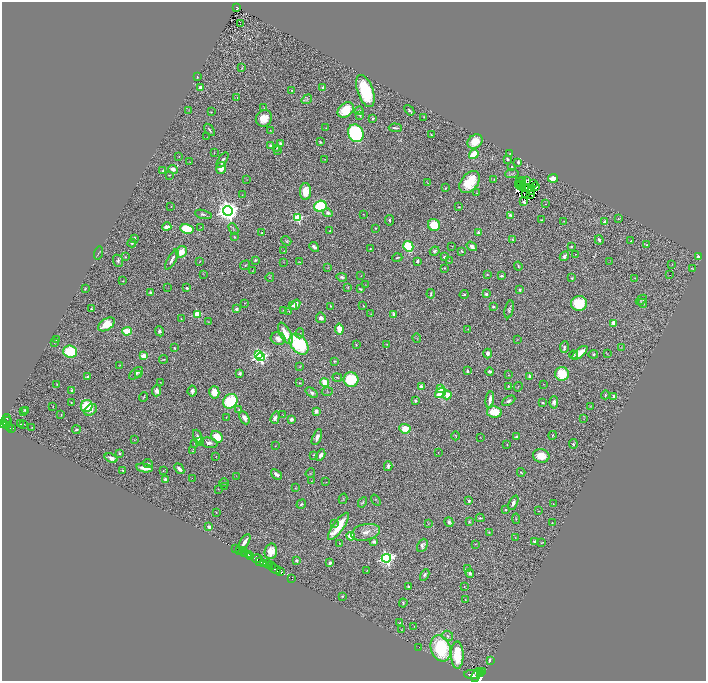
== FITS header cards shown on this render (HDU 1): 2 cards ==
NAXIS1  =                 1408
NAXIS2  =                 1357

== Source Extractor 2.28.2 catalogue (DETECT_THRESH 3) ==
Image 1408 x 1357 px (HDU 1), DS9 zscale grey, zoomed out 1/2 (1 PNG px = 2 x 2 image px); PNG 708 x 683 px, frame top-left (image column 1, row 1357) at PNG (2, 2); each listed source drawn as its Kron ellipse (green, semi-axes under 4 px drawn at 4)
Background 0.484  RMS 0.032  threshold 0.0954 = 3 sigma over >= 5 px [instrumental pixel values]
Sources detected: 454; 70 cannot appear on this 1/2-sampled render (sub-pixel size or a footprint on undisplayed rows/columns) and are neither listed nor drawn; the other 384 listed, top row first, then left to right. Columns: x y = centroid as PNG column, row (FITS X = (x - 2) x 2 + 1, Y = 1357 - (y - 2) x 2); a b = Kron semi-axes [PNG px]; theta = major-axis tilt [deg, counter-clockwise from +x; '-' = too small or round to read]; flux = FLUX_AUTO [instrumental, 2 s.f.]
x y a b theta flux
237 7 3 2 - 110
240 24 2 1 - 29
242 68 4 3 - 4.7
197 77 2 2 - 4.6
201 87 3 3 - 32
323 87 3 2 - 14
291 90 2 2 - 3.6
365 91 17 8 -71 420
237 98 2 2 - 12
307 99 6 3 34 12
264 108 3 3 - 3.2
189 110 2 2 - 2.4
346 110 9 6 40 190
409 110 6 2 -50 10
359 111 4 3 - 11
211 112 3 2 - 2.6
360 115 3 3 - 12
424 117 3 2 - 4.4
264 118 8 7 - 95
373 118 2 2 - 20
326 128 2 2 - 1.9
395 128 6 2 -2 13
210 130 7 2 -55 11
270 130 2 2 - 2.8
356 133 9 7 -65 780
431 134 2 2 - 4.1
207 137 2 2 - 1.9
320 142 2 2 - 8
475 142 8 6 39 120
280 143 3 2 - 9.8
270 146 3 3 - 11
277 148 3 2 - 4.6
277 151 4 2 - 6.5
214 152 3 1 - 2.4
510 153 3 2 - 3.6
474 154 5 4 - 150
179 156 2 2 - 2.1
325 159 3 2 - 2
508 159 3 3 - 12
223 160 9 3 59 16
189 162 2 1 - 2.4
518 162 3 2 - 14
512 167 3 3 - 7.2
221 168 6 4 73 80
173 169 5 4 - 27
163 171 3 2 - 9.3
512 173 7 3 5 9.3
169 175 3 2 - 4.6
553 178 5 3 - 94
494 179 3 2 - 3.1
247 180 2 1 - 1.6
526 180 2 1 - 3.2
519 181 2 1 - 8.3
522 181 4 1 - 7.1
470 182 12 8 52 200
427 183 4 2 - 3.1
519 184 2 1 - 3.1
534 184 3 2 - 8.2
521 186 2 1 - 3.1
535 187 2 1 - 0.3
445 188 3 2 - 4.9
523 188 2 1 - 7
525 188 2 1 - 2.2
532 188 2 1 - 1.8
531 191 3 1 - 3.8
306 192 8 5 89 100
477 193 3 2 - 4
526 194 2 1 - 1.2
531 194 3 1 - 3.2
242 195 2 2 - 2.1
524 202 3 3 - 11
545 204 2 2 - 2.1
171 206 2 2 - 2.2
320 206 6 5 - 350
459 207 2 2 - 6.3
228 211 5 5 - 5800
328 213 5 3 - 23
203 214 8 4 -16 15
363 214 3 2 - 2.7
510 215 4 3 - 13
298 218 3 3 - 520
618 219 4 2 - 2.4
390 220 5 2 - 9.8
542 220 3 2 - 6.5
564 221 3 2 - 3.8
605 222 3 3 - 19
434 225 6 6 - 160
167 227 4 3 - 49
201 227 3 2 - 2.8
375 228 2 2 - 4.5
187 229 7 4 -11 230
233 229 6 3 -61 6.4
330 231 3 3 - 5.6
478 232 4 2 - 12
262 233 2 2 - 7.9
235 237 3 2 - 4.4
134 238 4 3 - 12
512 240 4 3 - 5.8
599 240 5 3 - 18
286 241 5 3 - 6.2
631 241 2 2 - 9.4
132 243 4 3 - 11
647 245 3 2 - 4.6
408 246 5 5 - 350
452 246 2 1 - 1.9
472 246 6 4 -35 23
571 246 3 3 - 6.1
314 247 5 3 - 20
370 248 4 2 - 4.8
284 251 3 2 - 5.1
435 251 5 4 - 18
462 251 4 3 - 8.9
181 252 6 5 - 84
98 253 6 2 73 6
575 254 2 1 - 1.9
564 256 5 3 - 23
698 256 3 2 - 36
125 257 4 3 - 4.3
444 257 3 3 - 13
397 258 5 2 - 6.8
172 259 11 3 61 25
255 260 4 3 - 7.1
118 261 6 5 - 13
418 261 4 3 - 12
449 261 2 1 - 2
200 262 2 1 - 3.2
284 262 3 2 - 2.5
300 262 2 2 - 2.8
609 262 3 2 - 2.4
672 264 2 1 - 2.4
245 265 5 3 - 5.3
518 266 4 2 - 5.9
327 268 3 2 - 3
444 268 3 2 - 5.2
692 269 3 2 - 3.7
253 271 2 1 - 1.8
204 274 2 1 - 1.7
487 274 3 3 - 4.9
670 275 2 1 - 22
361 276 2 1 - 1.4
502 276 3 3 - 11
270 277 4 3 - 6.2
342 277 5 3 - 14
572 278 3 2 - 6.7
635 278 3 2 - 2.8
123 281 3 1 - 3.1
365 285 2 2 - 2.2
348 287 4 2 - 3.9
168 288 3 2 - 1.9
187 288 3 3 - 14
85 289 4 2 - 5.7
360 289 4 2 - 6.9
520 290 3 2 - 8.4
150 293 3 3 - 12
431 294 4 2 - 7.7
464 294 4 3 - 6.2
486 294 3 3 - 20
641 300 6 3 41 6.2
245 303 3 2 - 3
579 303 8 7 - 260
643 303 5 2 - 9.4
295 305 6 4 54 41
363 305 2 1 - 2
292 306 2 2 - 11
331 306 3 2 - 4
493 307 2 2 - 12
92 309 3 3 - 8.3
236 309 2 2 - 46
509 309 9 4 77 14
283 310 3 2 - 3.5
289 311 3 2 - 3.2
197 314 3 3 - 310
371 314 3 1 - 2.2
394 314 4 3 - 20
321 318 5 5 - 21
181 319 2 2 - 3.4
208 322 3 2 - 2.7
614 323 3 3 - 100
107 324 9 5 34 110
339 329 5 3 - 89
468 329 3 2 - 3.3
127 331 5 4 - 120
160 331 5 4 - 14
285 333 12 5 -62 120
300 333 5 3 - 7.2
417 338 5 1 - 3.4
278 339 7 6 - 47
57 340 2 2 - 11
517 340 3 2 - 2.4
54 342 2 2 - 2
299 344 12 8 -51 470
387 344 3 2 - 2.9
356 345 3 2 - 3
564 347 6 3 86 13
621 347 4 2 - 2.5
174 348 2 2 - 7.1
70 351 7 6 - 270
488 353 5 3 - 22
580 353 9 3 41 73
258 354 4 3 - 290
593 354 4 4 - 8.9
607 354 3 2 - 2.9
573 355 4 4 - 9.5
144 356 4 3 - 69
260 357 4 3 - 1400
163 359 4 2 - 4.3
335 361 3 3 - 4.7
120 365 4 2 - 4.2
300 366 3 2 - 3
468 371 4 2 - 9.1
490 372 4 3 - 12
136 373 8 4 38 21
240 373 4 4 - 13
139 374 4 2 - 5.3
562 374 7 7 - 180
508 375 2 1 - 1.9
529 376 3 3 - 13
88 377 4 2 - 31
337 377 5 2 - 5.2
351 379 7 7 - 270
160 382 2 1 - 3.4
325 382 4 3 - 150
299 383 3 2 - 3.3
57 384 2 1 - 2.4
543 384 3 2 - 2.1
508 386 3 3 - 4.3
421 387 3 3 - 27
518 387 5 2 - 3.9
441 389 3 2 - 220
72 391 4 3 - 15
157 391 5 4 - 27
192 391 5 4 - 19
214 392 6 5 - 82
327 392 5 3 - 6.7
312 393 7 4 -36 18
440 393 6 4 38 130
447 395 4 4 - 71
605 395 4 2 - 7.8
614 396 3 3 - 20
143 397 5 2 - 5.9
490 400 8 3 82 41
230 401 8 6 44 340
416 401 4 3 - 11
509 401 7 4 29 18
71 402 3 2 - 3.6
554 402 6 4 87 25
542 403 4 2 - 6.6
53 406 2 1 - 7
87 406 6 6 - 230
590 406 4 2 - 3.7
239 409 4 3 - 5.5
25 410 3 3 - 9
91 410 7 5 34 44
316 411 3 2 - 50
23 412 4 3 - 4.8
494 412 7 5 -10 140
61 415 3 2 - 3.1
283 415 3 2 - 2.6
226 417 3 2 - 3.5
244 418 7 4 -62 33
275 418 6 4 72 22
7 419 5 2 - 76
291 419 3 3 - 31
584 419 3 2 - 2.6
7 422 5 2 - 230
3 424 3 2 - 190
20 424 2 2 - 12
24 424 2 1 - 7.8
7 426 4 2 - 180
32 427 2 2 - 2.4
9 428 3 1 - 70
11 428 2 1 - 41
405 429 6 5 - 100
76 430 4 3 - 11
553 435 4 2 - 5.2
456 436 4 2 - 3.3
516 436 2 2 - 26
198 437 8 3 -68 24
217 437 6 5 - 110
317 437 8 4 66 29
480 437 3 2 - 1.7
134 440 3 2 - 3.8
199 442 3 3 - 39
195 443 3 2 - 5.1
209 443 8 5 -11 28
507 444 2 2 - 3.9
573 444 5 3 - 8.5
275 446 2 2 - 2.1
192 451 2 2 - 2.2
438 452 2 1 - 1.4
120 453 3 2 - 8.9
320 455 6 3 59 26
314 456 3 2 - 11
541 456 8 6 -9 120
216 457 2 2 - 2
111 458 7 3 -20 40
148 463 4 3 - 9.7
388 466 5 3 - 23
145 468 8 3 -10 97
179 469 6 3 -50 26
122 470 2 2 - 5.1
163 471 3 2 - 4.7
521 472 4 3 - 5.8
310 473 5 2 - 4.5
276 474 6 4 -39 24
236 476 2 1 - 1.6
192 478 2 1 - 14
165 479 3 3 - 21
311 481 2 1 - 3
326 482 2 2 - 2.3
224 483 5 4 - 14
224 486 3 2 - 2
295 488 3 2 - 3.8
218 489 3 2 - 2.7
343 499 5 3 - 5.1
376 500 6 2 -51 5.2
469 501 3 2 - 17
362 502 5 3 - 6.3
513 503 8 4 65 25
301 504 5 3 - 9.6
553 504 3 2 - 3.1
505 510 4 3 - 5.5
539 511 3 2 - 2.5
216 512 2 1 - 3.9
480 518 4 3 - 8.6
516 519 5 3 - 5.4
469 521 3 2 - 4.9
449 522 5 4 - 16
334 523 3 3 - 6.3
552 523 3 2 - 3.1
428 524 3 2 - 2.1
338 526 16 5 55 220
209 527 4 3 - 17
366 532 14 8 12 63
489 532 2 2 - 3.2
351 536 4 4 - 120
515 538 3 2 - 2.2
534 541 3 3 - 12
244 542 8 2 57 37
374 542 4 3 - 14
542 542 3 2 - 4.1
339 543 2 2 - 2
475 544 2 2 - 3.1
422 545 7 4 64 22
236 548 3 2 - 130
239 550 3 2 - 120
243 551 4 1 - 23
271 551 8 6 75 64
245 553 3 2 - 170
248 554 3 2 - 380
251 556 3 2 - 800
386 558 4 4 - 1700
257 559 5 3 - 480
260 561 3 1 - 170
297 561 4 3 - 11
264 563 3 2 - 350
330 563 4 3 - 17
268 564 4 2 - 250
269 566 2 2 - 110
271 566 2 1 - 110
275 569 6 2 -25 920
468 569 3 2 - 2
367 570 2 1 - 2.1
280 572 3 2 - 540
470 573 4 3 - 15
425 575 6 4 62 17
291 579 2 1 - 19
464 586 2 2 - 2.9
409 587 2 2 - 10
342 596 3 2 - 7.5
465 599 2 1 - 2.1
403 603 4 2 - 6.7
400 623 4 2 - 3.7
414 626 2 2 - 1.9
402 629 2 1 - 2.7
447 636 6 4 -27 18
418 647 2 1 - 1.9
441 648 13 10 -70 520
457 655 14 6 -89 280
490 660 3 2 - 20
482 671 2 2 - 130
480 673 3 2 - 370
472 675 7 4 -5 1800
476 675 7 2 63 1100
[70 sub-pixel or undisplayed-footprint detections neither listed nor drawn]